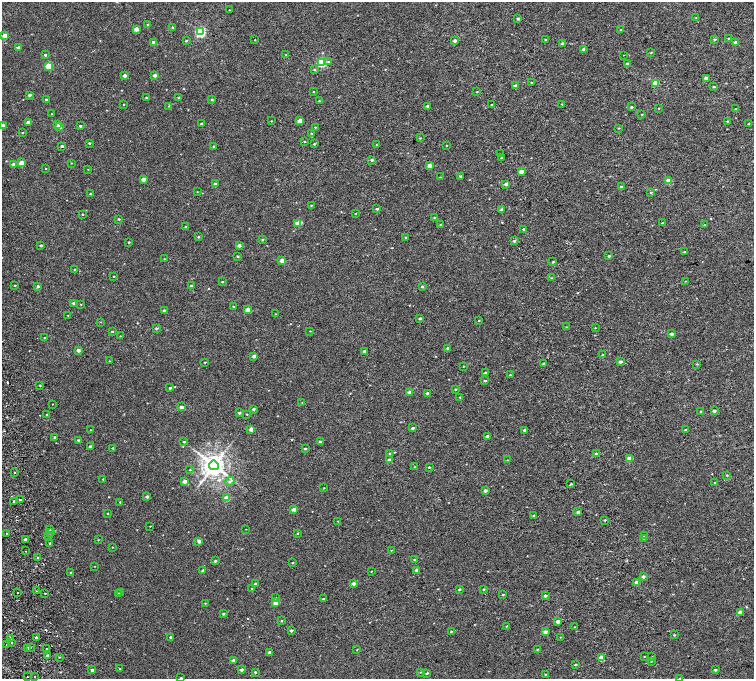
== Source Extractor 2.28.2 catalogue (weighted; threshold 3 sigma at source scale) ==
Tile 10 of 4 x 4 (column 2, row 3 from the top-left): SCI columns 1577-3079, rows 1552-2905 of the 6160 x 5854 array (HDU 1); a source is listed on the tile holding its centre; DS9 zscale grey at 2 x 2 block average (1 PNG px = mean of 2 x 2 image px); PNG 756 x 681 px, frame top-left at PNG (2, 2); each listed source drawn as its Kron ellipse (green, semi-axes under 4 px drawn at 4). Shown black and unused: <1% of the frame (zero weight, under 2 of 4 exposures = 6% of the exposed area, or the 3 px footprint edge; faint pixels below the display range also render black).
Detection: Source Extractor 2.28.2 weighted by HDU 2 'WHT'; one run over the whole footprint, this tile lists its part. Background 0.00157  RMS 0.0035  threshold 0.0158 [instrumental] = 3 sigma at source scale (4.5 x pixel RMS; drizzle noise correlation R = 1.50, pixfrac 1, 0.0396/0.0396 arcsec/px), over >= 5 px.
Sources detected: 308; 3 cosmic-ray / hot-pixel residue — neither listed nor drawn; the other 305 listed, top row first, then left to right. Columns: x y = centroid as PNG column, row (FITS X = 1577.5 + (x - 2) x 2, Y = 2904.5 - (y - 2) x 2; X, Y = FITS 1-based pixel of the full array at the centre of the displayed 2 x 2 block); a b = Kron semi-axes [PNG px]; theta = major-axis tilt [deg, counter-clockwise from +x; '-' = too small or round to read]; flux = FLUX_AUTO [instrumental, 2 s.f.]
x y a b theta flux
229 10 2 2 - 0.24
696 17 3 2 - 0.32
518 18 2 2 - 1.5
148 24 2 2 - 0.44
172 27 3 2 - 0.42
136 29 2 2 - 5.3
621 30 3 2 - 0.48
200 32 3 3 - 73
5 36 2 2 - 5.8
728 38 2 2 - 0.35
715 39 3 2 - 1.1
255 40 2 2 - 0.26
546 40 2 2 - 1.1
186 41 3 2 - 0.58
455 41 2 2 - 2.4
153 42 2 2 - 2.1
736 42 2 2 - 4.2
563 43 4 3 - 1.1
18 48 2 2 - 3.5
584 49 2 2 - 3.2
651 53 3 2 - 0.38
45 55 2 2 - 0.98
286 55 3 2 - 0.48
624 55 2 2 - 0.25
329 61 4 3 - 0.88
322 62 3 3 - 46
627 63 3 2 - 0.74
49 66 3 3 - 23
314 70 3 3 - 0.63
124 75 2 2 - 3
155 75 2 2 - 3.1
706 78 2 2 - 3.7
531 82 2 2 - 0.43
655 83 3 2 - 13
516 86 2 2 - 4
714 87 3 2 - 0.77
313 92 2 2 - 0.3
477 92 2 2 - 0.27
29 95 2 2 - 1.8
179 97 3 2 - 0.56
146 98 3 2 - 0.5
46 100 2 2 - 1.8
212 100 3 2 - 0.55
319 101 3 2 - 0.41
124 104 2 2 - 0.42
492 104 2 2 - 0.61
562 104 2 2 - 0.42
169 106 3 3 - 0.45
427 106 2 2 - 1.4
632 107 3 3 - 0.82
659 108 2 2 - 0.28
736 109 3 2 - 0.52
52 114 2 2 - 0.24
642 114 2 2 - 0.37
271 121 2 2 - 0.28
300 121 3 3 - 9
727 121 3 2 - 0.55
28 122 2 2 - 3.1
202 124 2 2 - 0.8
749 124 3 2 - 0.81
2 125 2 2 - 4.9
57 125 2 2 - 1.9
80 126 2 2 - 0.96
59 127 2 2 - 8.4
315 127 3 2 - 0.28
619 128 3 2 - 0.39
22 133 3 2 - 0.39
311 133 3 2 - 0.28
420 138 2 2 - 0.46
305 141 3 2 - 0.36
89 143 3 2 - 0.71
314 144 3 2 - 0.5
376 145 3 2 - 0.34
446 145 3 2 - 0.26
62 146 2 2 - 1.1
213 146 3 3 - 0.56
500 154 2 2 - 0.92
501 158 3 2 - 0.62
372 160 3 3 - 0.87
21 163 3 2 - 8.5
71 163 2 2 - 0.26
14 164 2 2 - 3.7
429 166 3 2 - 4.6
46 168 2 2 - 0.31
88 169 2 2 - 0.22
521 172 2 2 - 5.5
461 176 2 2 - 1.1
440 177 3 2 - 0.26
143 179 2 2 - 4.8
668 181 3 2 - 12
215 184 2 2 - 2.1
506 184 2 2 - 2.9
621 187 3 3 - 0.86
197 192 2 2 - 0.24
651 192 3 2 - 0.51
90 194 2 2 - 0.43
311 205 2 2 - 0.41
377 209 3 2 - 0.73
502 210 3 2 - 1.8
355 213 2 2 - 0.28
82 214 2 2 - 0.54
434 217 2 2 - 0.49
119 219 3 2 - 0.57
298 223 3 2 - 9
663 223 3 2 - 0.54
441 224 3 2 - 0.69
705 225 3 2 - 0.63
185 227 3 2 - 0.54
523 229 2 2 - 0.74
198 237 2 2 - 0.6
406 237 3 2 - 0.49
263 240 3 3 - 0.61
514 241 3 2 - 0.88
129 242 2 2 - 0.55
41 245 2 2 - 0.91
239 245 2 2 - 3.1
684 252 2 2 - 0.27
237 256 2 2 - 0.63
609 256 3 2 - 0.68
164 259 2 2 - 0.39
282 261 2 2 - 6.2
553 262 3 2 - 0.66
75 270 2 2 - 0.55
114 276 2 2 - 0.4
552 278 2 2 - 0.39
685 281 2 2 - 0.28
222 282 2 2 - 0.55
15 285 2 2 - 0.52
38 286 2 2 - 1.5
191 286 2 2 - 2.2
422 286 3 3 - 0.76
73 303 3 2 - 1.2
81 304 2 2 - 0.3
233 306 2 2 - 0.42
248 310 2 2 - 7.4
164 311 3 2 - 1.3
275 314 2 2 - 0.2
68 315 2 2 - 0.26
420 318 3 2 - 0.99
479 320 2 2 - 0.35
101 322 2 2 - 0.28
567 327 3 2 - 0.35
156 328 3 3 - 0.71
595 328 2 2 - 0.24
112 331 2 2 - 0.63
310 331 3 2 - 0.25
671 334 2 2 - 2.2
120 336 2 2 - 0.23
44 338 2 2 - 0.37
448 348 2 2 - 1.6
78 350 2 2 - 3.5
364 351 2 2 - 1.7
603 355 3 2 - 0.37
254 356 2 2 - 3.8
109 361 2 2 - 0.29
205 362 2 2 - 0.42
621 362 3 2 - 1.5
544 363 3 2 - 0.86
697 364 3 3 - 0.54
463 366 2 2 - 0.32
486 373 3 2 - 1.6
510 375 3 2 - 0.46
485 381 3 2 - 0.78
40 385 2 2 - 0.46
170 388 2 2 - 0.88
456 389 3 3 - 0.59
409 392 4 3 - 2.4
427 393 2 2 - 1.2
460 397 2 2 - 0.42
302 403 2 2 - 0.22
52 404 2 2 - 0.31
181 407 2 2 - 2.9
253 409 2 2 - 1.6
714 411 2 2 - 1.3
701 412 3 3 - 0.66
239 413 3 2 - 1
247 414 2 2 - 0.33
47 415 2 2 - 0.89
413 428 2 2 - 1.2
251 429 2 2 - 4.6
91 430 2 2 - 0.43
524 430 3 2 - 1.2
686 430 2 2 - 1.1
488 436 2 2 - 2.1
55 437 2 2 - 1.1
78 440 2 2 - 0.84
184 442 3 2 - 0.66
320 442 2 2 - 1.5
90 446 2 2 - 1.4
113 448 2 2 - 0.57
305 448 2 2 - 0.94
390 453 2 2 - 0.9
597 454 3 2 - 3.2
629 458 2 2 - 6.4
389 460 3 2 - 3
507 460 2 2 - 0.25
214 465 5 5 - 620
415 467 3 2 - 0.44
429 467 2 2 - 0.71
190 470 2 2 - 0.36
14 473 2 2 - 2.6
727 475 3 2 - 0.4
103 479 2 2 - 0.51
184 481 2 2 - 3.3
230 481 5 4 - 1.5
714 483 3 2 - 0.38
571 484 3 2 - 0.5
324 488 2 2 - 0.27
485 491 3 2 - 1.5
147 497 3 3 - 1.5
227 498 3 2 - 11
20 500 2 2 - 1.4
14 501 2 2 - 3.8
120 502 2 2 - 0.43
294 509 2 2 - 4
578 512 2 2 - 2.5
108 513 2 2 - 0.41
534 515 3 3 - 0.67
605 520 2 2 - 0.52
338 521 2 2 - 0.27
150 526 2 2 - 0.31
49 529 2 2 - 2.4
246 529 2 2 - 0.2
6 533 2 2 - 0.3
50 533 3 2 - 0.6
298 533 3 2 - 0.48
48 535 3 2 - 0.56
645 536 3 3 - 1.9
644 538 4 3 - 0.67
25 539 2 2 - 1.1
98 540 2 2 - 0.24
199 541 2 2 - 5.2
50 543 3 2 - 0.67
112 547 2 2 - 0.26
391 550 2 2 - 0.27
25 551 2 2 - 0.7
38 558 2 2 - 1.2
414 559 3 2 - 0.58
215 561 2 2 - 0.88
293 563 2 2 - 0.62
94 566 2 2 - 0.23
417 570 2 2 - 4.1
203 571 2 2 - 1.8
371 571 2 2 - 0.3
71 572 3 2 - 0.47
643 577 2 2 - 1.9
637 583 2 2 - 6.7
255 584 3 2 - 0.87
353 584 2 2 - 3.1
252 589 3 2 - 0.29
459 589 3 2 - 0.59
484 589 2 2 - 0.59
36 591 2 2 - 0.28
17 592 2 2 - 0.44
45 593 2 2 - 2.5
121 593 3 2 - 0.4
118 594 3 2 - 0.76
503 595 3 2 - 0.5
545 596 2 2 - 1.6
275 598 2 2 - 0.46
323 599 2 2 - 0.83
205 603 2 2 - 0.31
275 603 2 2 - 5.4
740 612 3 2 - 4.5
223 614 2 2 - 1.1
281 621 3 2 - 0.53
558 621 2 2 - 3.4
507 626 3 2 - 0.4
575 627 2 2 - 0.27
291 630 2 2 - 1.3
451 631 3 2 - 0.46
545 632 2 2 - 3.6
674 635 3 2 - 0.48
36 637 2 2 - 4.2
171 637 2 2 - 1.3
560 637 3 2 - 0.24
10 638 2 2 - 7.3
11 642 2 2 - 0.56
7 644 2 2 - 1.2
30 647 2 2 - 1.5
28 648 2 2 - 0.94
46 649 2 2 - 1.3
537 649 2 2 - 0.41
357 650 2 2 - 0.29
270 652 2 2 - 2.8
47 656 2 2 - 1.8
644 656 2 2 - 0.37
59 657 2 2 - 0.41
652 657 3 2 - 0.54
601 658 3 2 - 8.2
233 660 2 2 - 2.1
651 661 3 2 - 0.29
576 665 2 2 - 0.66
120 669 2 2 - 0.31
92 670 2 2 - 2.2
241 670 2 2 - 2.2
715 670 3 2 - 0.92
255 672 3 2 - 0.79
421 672 3 2 - 0.58
427 673 3 2 - 0.62
545 674 2 2 - 0.32
27 677 2 2 - 0.29
34 677 2 2 - 1
181 678 2 2 - 0.5
680 678 3 2 - 0.43
Isophote crosses this tile's border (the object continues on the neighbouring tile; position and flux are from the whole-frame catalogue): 3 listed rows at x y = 2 125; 181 678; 680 678